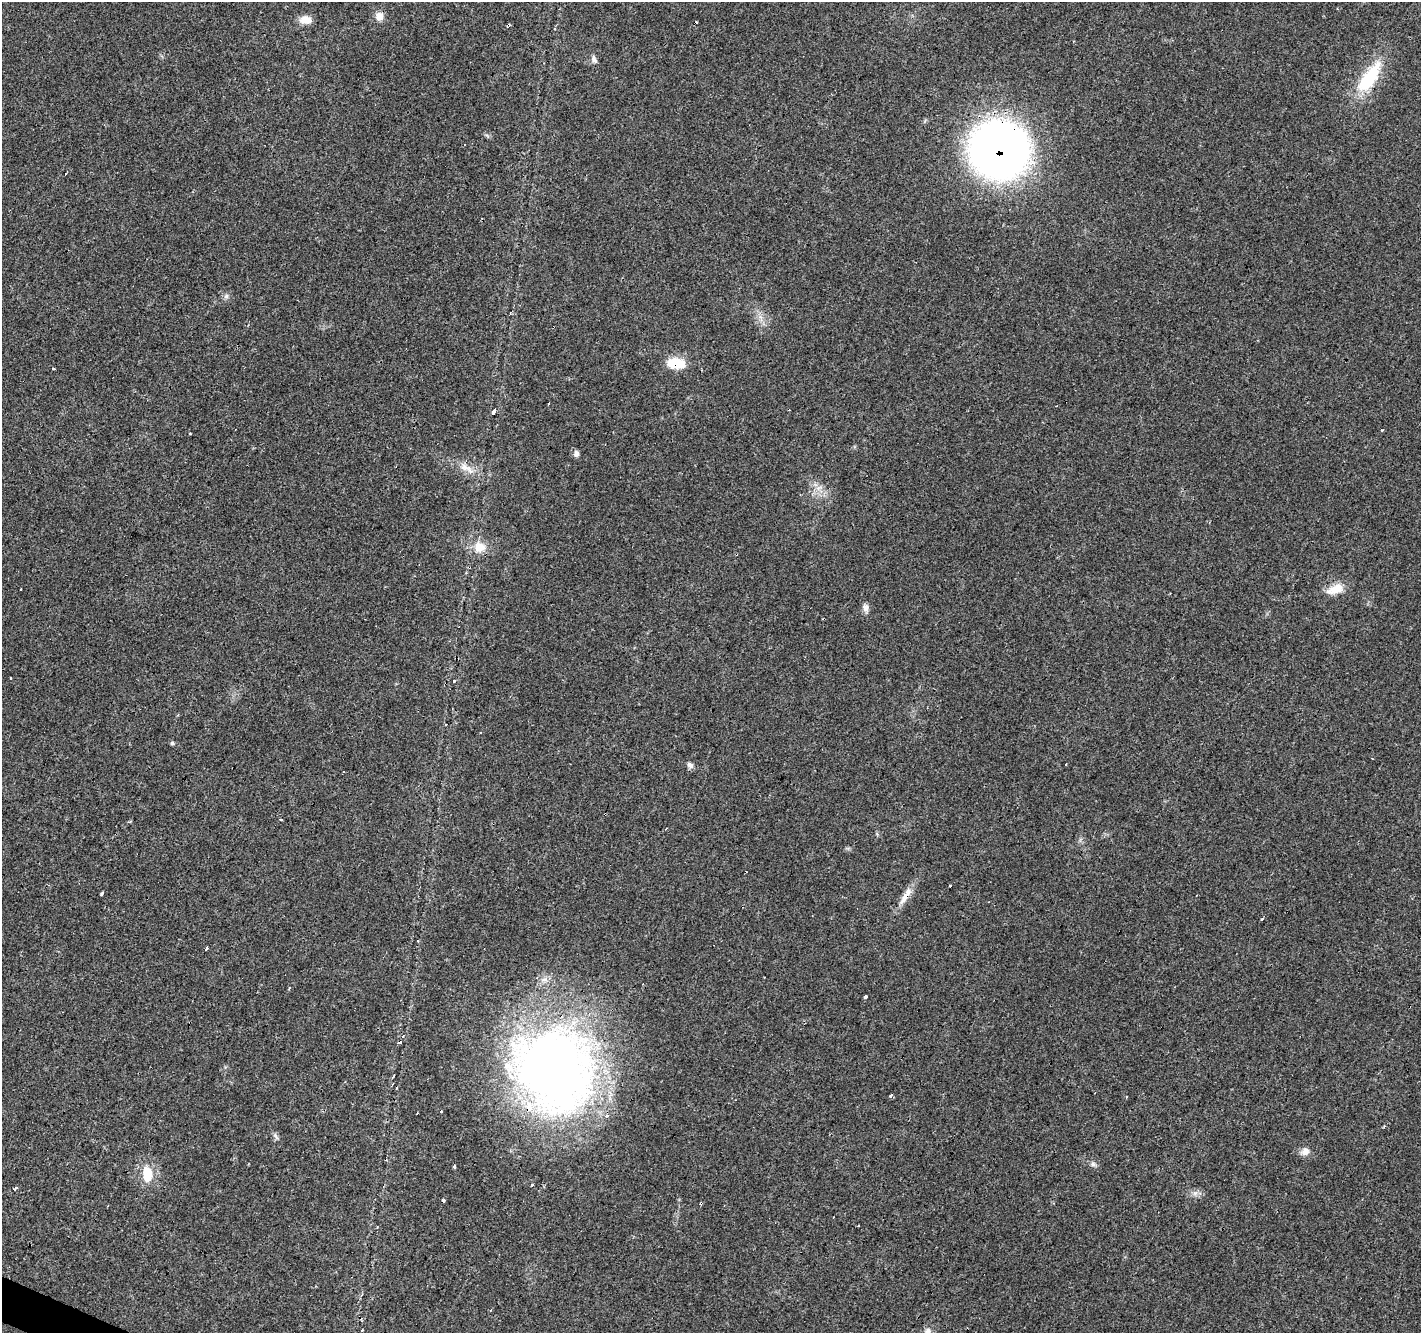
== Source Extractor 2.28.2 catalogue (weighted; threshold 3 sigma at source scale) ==
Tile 7 of 4 x 4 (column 3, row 2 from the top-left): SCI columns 2840-4258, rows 2865-4195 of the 5684 x 5795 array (HDU 1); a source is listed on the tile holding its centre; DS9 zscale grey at full resolution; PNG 1423 x 1335 px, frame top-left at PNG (2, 2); no overlay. Shown black and unused: <1% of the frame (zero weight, under 3 of 4 exposures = <1% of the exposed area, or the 3 px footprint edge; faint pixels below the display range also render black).
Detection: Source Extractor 2.28.2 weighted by HDU 2 'WHT'; one run over the whole footprint, this tile lists its part. Background 0.04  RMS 0.0035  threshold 0.0158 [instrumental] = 3 sigma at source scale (4.5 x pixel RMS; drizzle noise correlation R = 1.50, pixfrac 1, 0.0396/0.0396 arcsec/px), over >= 5 px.
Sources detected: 63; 1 inside a brighter object's white glare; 12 cosmic-ray / hot-pixel residue — not listed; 2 inside a brighter listed object's ellipse — not listed separately; the other 48 listed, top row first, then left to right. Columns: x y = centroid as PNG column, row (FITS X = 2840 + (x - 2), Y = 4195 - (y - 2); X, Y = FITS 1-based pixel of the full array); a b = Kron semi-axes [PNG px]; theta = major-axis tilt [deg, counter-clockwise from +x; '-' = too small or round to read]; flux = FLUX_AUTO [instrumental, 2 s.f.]
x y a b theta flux
379 16 10 9 - 2.7
305 20 15 9 -5 3.2
594 59 11 6 -64 1.3
1369 78 44 16 55 19
999 150 44 42 -10 250
66 174 3 2 - 0.46
226 296 7 5 46 0.88
674 363 17 12 4 8.6
54 369 4 2 - 0.38
548 404 3 2 - 0.47
494 411 6 3 65 1.8
190 433 3 3 - 1.1
576 454 7 6 - 1.3
467 468 26 9 -32 4.3
479 547 17 15 13 5.1
1335 589 24 11 21 5.1
865 608 10 7 -73 1.6
454 681 3 3 - 0.71
172 743 5 5 - 0.51
1372 758 2 2 - 0.27
1066 764 3 2 - 0.39
690 765 10 7 -45 1.2
344 772 3 2 - 0.64
281 819 3 3 - 1.6
666 828 4 3 - 0.3
950 886 3 3 - 1.4
101 894 5 3 - 2.4
904 899 20 8 65 3.4
1262 919 3 2 - 0.53
206 948 4 3 - 1.7
289 988 3 3 - 0.32
865 996 3 3 - 1.4
555 1069 97 83 -63 270
393 1076 3 2 - 0.6
891 1096 3 3 - 2.2
1127 1097 4 2 - 0.3
440 1111 3 3 - 3.5
417 1113 3 2 - 0.4
275 1136 11 4 -57 0.86
1305 1151 11 10 - 2
1093 1164 6 6 - 0.9
454 1166 3 3 - 1.8
147 1175 17 11 -90 6.9
532 1185 3 3 - 0.37
15 1188 3 3 - 6.4
1195 1193 6 6 - 1
443 1201 3 3 - 1.9
928 1331 9 7 -6 1.4
Overlapping masked pixels (flux is a lower limit): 5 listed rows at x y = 1369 78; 999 150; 674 363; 904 899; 555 1069